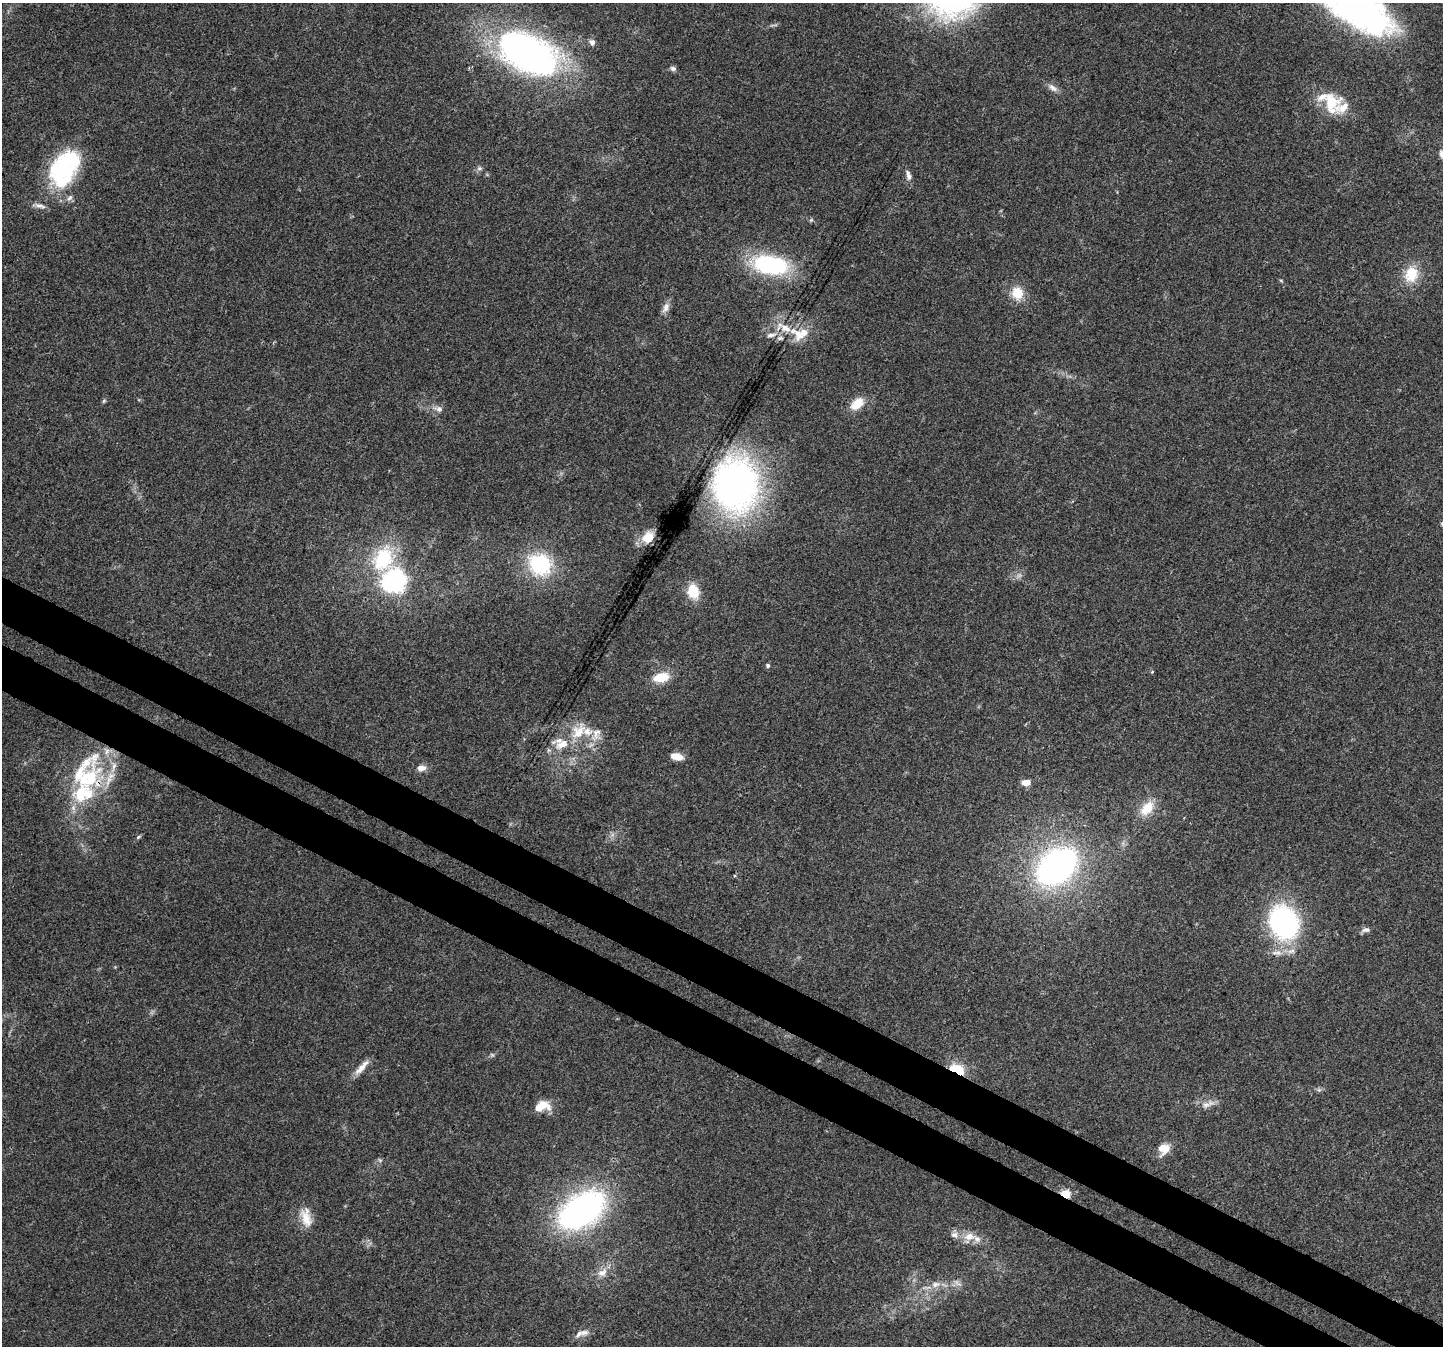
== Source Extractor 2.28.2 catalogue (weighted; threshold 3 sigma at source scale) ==
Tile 6 of 4 x 4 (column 2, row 2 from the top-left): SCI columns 1480-2920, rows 3004-4347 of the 5832 x 5940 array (HDU 1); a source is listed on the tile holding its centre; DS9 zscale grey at full resolution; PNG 1445 x 1348 px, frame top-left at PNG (2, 3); no overlay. Shown black and unused: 6% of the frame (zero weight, under 3 of 4 exposures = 5% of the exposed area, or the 3 px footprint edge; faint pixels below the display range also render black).
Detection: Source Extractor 2.28.2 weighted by HDU 2 'WHT'; one run over the whole footprint, this tile lists its part. Background 0.03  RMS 0.0033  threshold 0.015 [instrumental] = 3 sigma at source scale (4.5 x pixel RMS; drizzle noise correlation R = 1.50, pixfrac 1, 0.0396/0.0396 arcsec/px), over >= 5 px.
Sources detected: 76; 2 too faint to see at this stretch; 1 inside a brighter object's white glare — not listed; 18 inside a brighter listed object's ellipse — not listed separately; the other 55 listed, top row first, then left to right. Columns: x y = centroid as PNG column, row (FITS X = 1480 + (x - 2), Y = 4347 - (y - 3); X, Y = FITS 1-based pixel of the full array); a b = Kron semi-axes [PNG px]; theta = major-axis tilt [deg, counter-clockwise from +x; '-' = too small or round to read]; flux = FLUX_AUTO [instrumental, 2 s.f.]
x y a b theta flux
1366 10 111 34 -31 110
592 42 8 6 -45 1.4
528 53 54 30 -26 150
673 68 8 6 -16 0.93
1053 88 15 7 -37 1.9
1331 103 26 21 -86 12
65 168 48 29 59 37
479 168 8 6 0 0.9
908 175 15 6 -74 1.7
811 220 6 4 43 0.47
770 265 45 22 -9 35
1411 274 21 18 77 8.5
1281 281 6 3 -21 0.37
1017 293 16 14 -67 6.3
666 307 15 8 67 2.1
798 334 26 15 -45 7.3
771 335 15 6 11 1.9
104 401 6 5 - 0.49
857 404 16 10 40 6.2
438 409 13 7 -10 1.8
735 484 41 34 90 160
648 537 11 9 40 6.5
383 559 35 26 70 23
540 564 26 23 -33 26
394 581 10 9 - 140
693 591 19 14 -76 6.9
768 665 5 5 - 0.69
1152 672 4 3 - 0.31
661 677 16 9 11 8
578 731 26 17 55 8.5
677 757 13 7 -13 3.6
421 768 11 7 9 2.2
92 775 41 30 80 28
1026 782 10 7 8 2.5
1147 808 22 13 48 6.9
138 837 8 4 36 0.56
1057 866 31 20 40 130
1284 922 28 23 -60 69
1365 930 12 7 6 1.3
361 1068 21 8 47 3.4
957 1070 8 5 -27 54
1319 1090 6 5 - 0.64
543 1105 19 10 -24 5
1206 1105 13 8 9 2.3
1164 1149 13 11 44 5
380 1160 6 5 - 0.61
1065 1194 5 4 - 18
582 1210 42 24 33 110
306 1218 26 13 -77 5.7
954 1235 10 8 -17 1.7
969 1236 16 11 10 4
602 1272 16 10 31 3.4
958 1283 12 5 -30 1.4
935 1284 13 8 12 2.7
582 1333 21 7 17 2.3
Overlapping masked pixels (flux is a lower limit): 4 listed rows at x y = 394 581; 92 775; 957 1070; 1065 1194
Isophote crosses this tile's border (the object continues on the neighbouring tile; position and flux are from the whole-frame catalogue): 1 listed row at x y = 1366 10